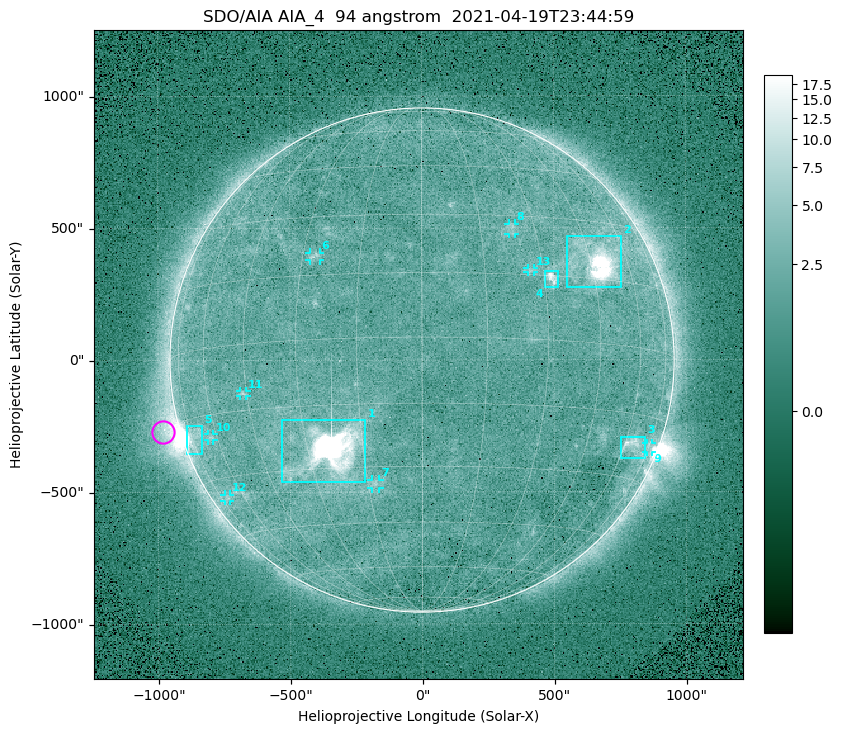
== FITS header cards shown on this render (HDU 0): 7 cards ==
TELESCOP= 'SDO/AIA '
INSTRUME= 'AIA_4   '
WAVELNTH=                   94
WAVEUNIT= 'angstrom'
DATE-OBS= '2021-04-19T23:44:59.12'
CTYPE1  = 'HPLN-TAN'
CTYPE2  = 'HPLT-TAN'

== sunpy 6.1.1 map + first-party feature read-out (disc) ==
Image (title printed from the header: SDO/AIA AIA_4  94 angstrom  2021-04-19T23:44:59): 512 x 512 px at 4.8 arcsec/px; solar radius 955 arcsec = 199 px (full disc in frame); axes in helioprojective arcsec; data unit not stated in the header (colour bar unlabelled)
Orientation: roll -0.138 deg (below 1 deg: not rotated)
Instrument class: DISC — disc imager (sunpy class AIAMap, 94 A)
Bright regions (active regions / flare kernels): reference = the median radial profile (limb darkening/brightening removed); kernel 5 px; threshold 5 sigma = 2.58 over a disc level ~1.8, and >= 1.15x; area >= 9 px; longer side >= 5 px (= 24 arcsec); searched inside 0.97 R_sun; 13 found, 13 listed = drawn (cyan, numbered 1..; 8 of them under ~33 arcsec drawn as corner ticks so the feature stays visible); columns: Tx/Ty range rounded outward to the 10 arcsec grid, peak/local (2 s.f.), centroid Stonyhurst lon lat
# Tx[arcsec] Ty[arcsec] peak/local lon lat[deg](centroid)
1 -540..-210 -460..-220 2218 -24 -26
2 550..760 270..470 46 +47 +19
3 750..850 -380..-290 4.8 +65 -22
4 460..520 270..340 6.9 +32 +14
5 -900..-830 -360..-250 6.3 -73 -19
6 -430..-380 380..410 3.2 -27 +20
7 -190..-160 -490..-450 3.1 -13 -34
8 330..360 470..520 2.8 +23 +27
9 850..870 -350..-310 2.8 +75 -22
10 -810..-790 -300..-280 2.8 -63 -20
11 -690..-660 -140..-110 3 -46 -11
12 -750..-730 -540..-510 2.4 -70 -35
13 400..430 330..350 2.7 +27 +16
Off-limb structures (1.02-1.3 R_sun): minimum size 50 px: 5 found; the strongest spans PA ~85..115 deg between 1.02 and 1.21 R_sun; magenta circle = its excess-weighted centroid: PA ~105 deg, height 1.07 R_sun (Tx ~-980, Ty ~-270 arcsec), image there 5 x the reference